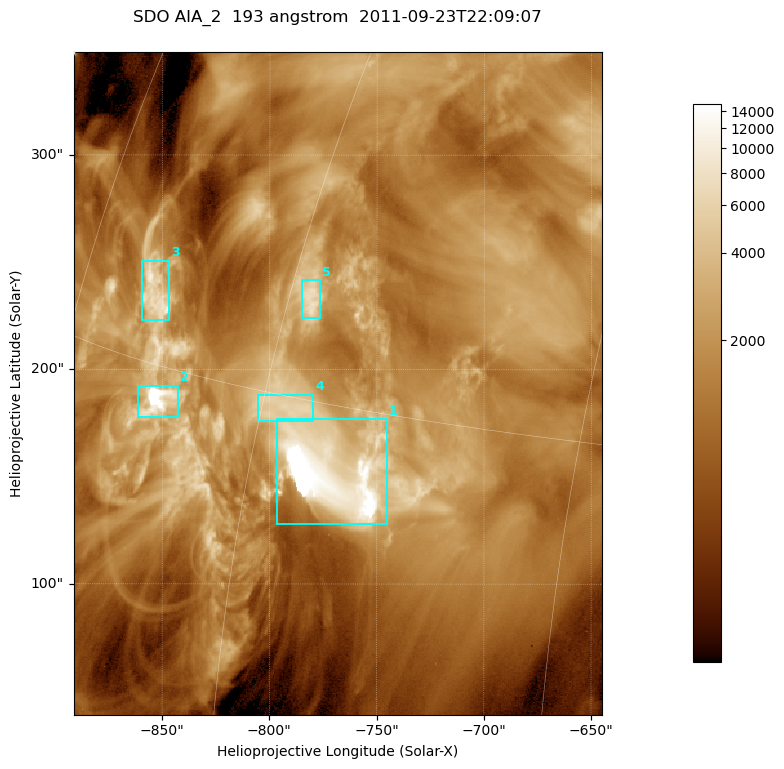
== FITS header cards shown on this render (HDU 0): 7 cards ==
TELESCOP= 'SDO     '           /
INSTRUME= 'AIA_2   '           /
WAVELNTH=                  193 /
WAVEUNIT= 'angstrom'           /
DATE-OBS= '2011-09-23T22:09:07.84' /
CTYPE1  = 'HPLN-TAN'           /
CTYPE2  = 'HPLT-TAN'           /

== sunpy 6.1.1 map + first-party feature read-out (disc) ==
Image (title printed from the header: SDO AIA_2  193 angstrom  2011-09-23T22:09:07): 410 x 514 px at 0.601 arcsec/px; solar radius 957 arcsec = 1592 px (partial field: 2.6% of the solar disc is inside the frame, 100% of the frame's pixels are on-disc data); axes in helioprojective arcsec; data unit not stated in the header (colour bar unlabelled)
Pointing: header CRPIX1/2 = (2043.81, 2047.21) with CRVAL1/2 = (0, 0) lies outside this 410 x 514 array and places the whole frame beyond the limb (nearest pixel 1.41 R_sun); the SolarSoft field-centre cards XCEN/YCEN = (-768.2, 193.5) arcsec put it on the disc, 1313 arcsec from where CRPIX/CRVAL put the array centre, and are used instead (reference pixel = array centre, CRVAL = XCEN/YCEN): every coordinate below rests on XCEN/YCEN
Orientation: roll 0.0565 deg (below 1 deg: not rotated)
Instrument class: DISC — disc imager (sunpy class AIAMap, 193 A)
Bright regions (active regions / flare kernels): reference = the on-disc median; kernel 3 px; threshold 5 sigma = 3881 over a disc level ~1410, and >= 1.15x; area >= 210 px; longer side >= 5 px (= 3 arcsec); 5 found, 5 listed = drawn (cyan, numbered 1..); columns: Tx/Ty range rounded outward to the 2 arcsec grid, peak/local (2 s.f.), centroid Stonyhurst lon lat
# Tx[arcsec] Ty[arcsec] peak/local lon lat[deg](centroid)
1 -798..-744 128..178 12 -56 +13
2 -862..-842 178..192 12 -66 +14
3 -860..-846 222..252 7.3 -69 +17
4 -806..-778 176..188 4.4 -59 +15
5 -786..-776 224..242 5.5 -59 +18